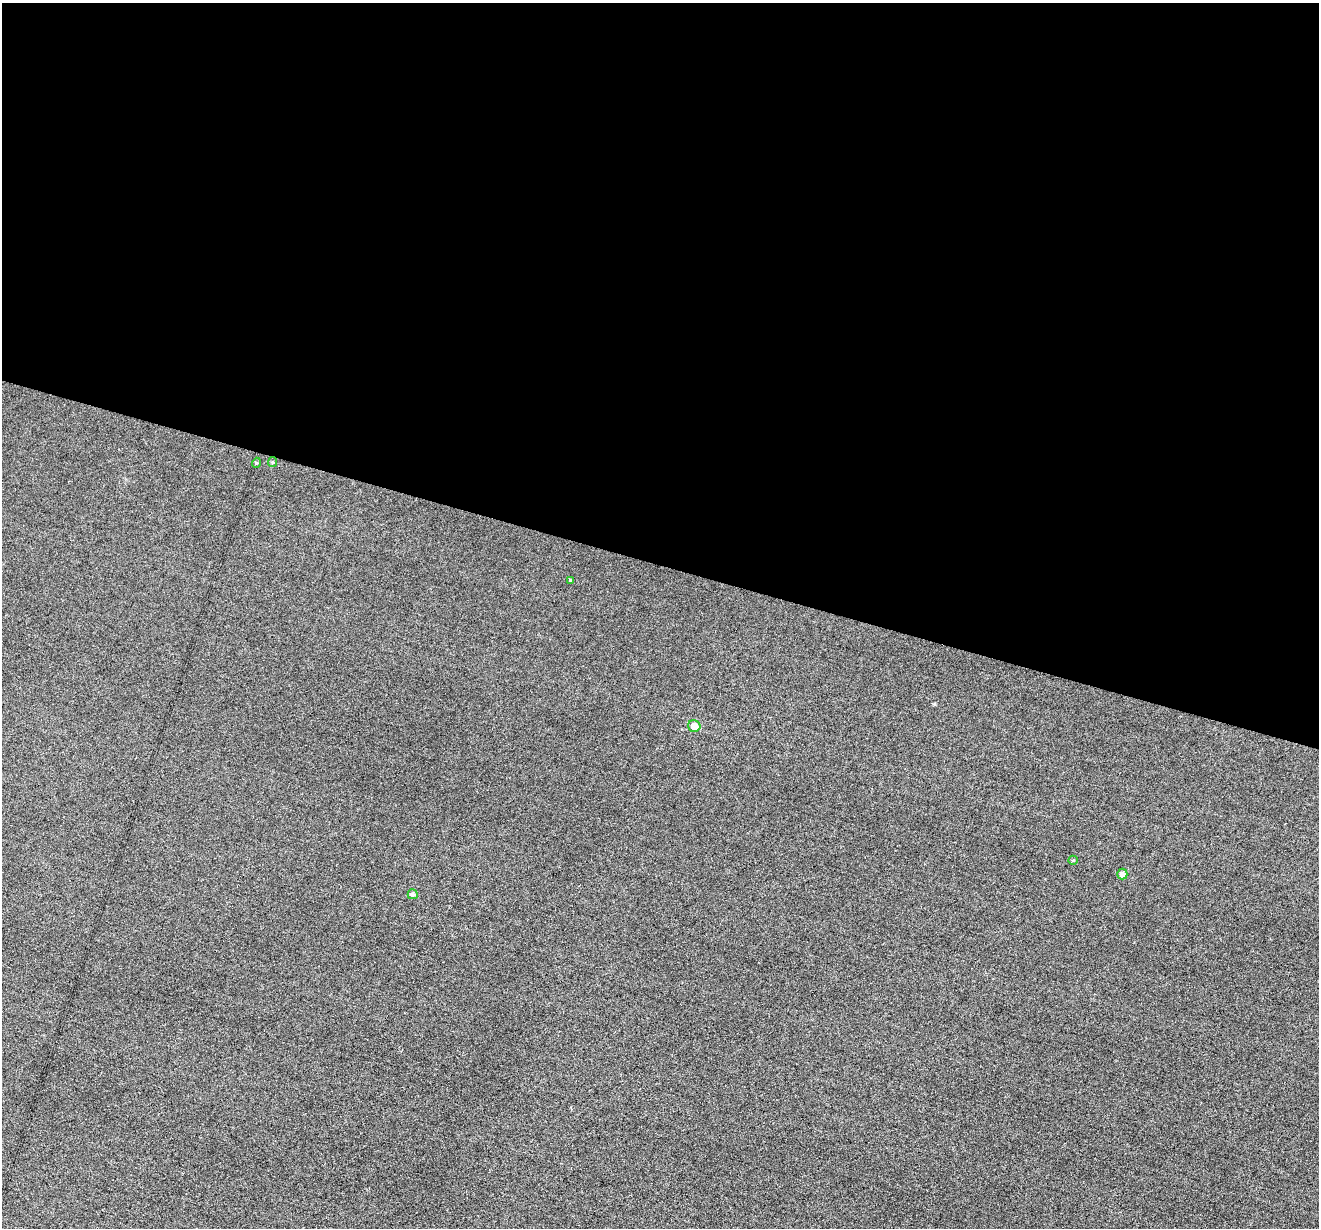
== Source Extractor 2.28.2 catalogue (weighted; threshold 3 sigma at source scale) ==
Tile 3 of 4 x 4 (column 3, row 1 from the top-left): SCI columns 2640-3956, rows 3935-5160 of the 5274 x 5288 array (HDU 1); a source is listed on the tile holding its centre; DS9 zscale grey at full resolution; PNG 1321 x 1230 px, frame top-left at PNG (2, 3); each listed source drawn as its Kron ellipse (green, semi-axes under 4 px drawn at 4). Shown black and unused: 46% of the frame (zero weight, under 3 of 6 exposures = <1% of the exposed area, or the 3 px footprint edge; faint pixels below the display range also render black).
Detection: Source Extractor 2.28.2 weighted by HDU 2 'WHT'; one run over the whole footprint, this tile lists its part. Background 0.0504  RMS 0.0056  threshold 0.0228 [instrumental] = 3 sigma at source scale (4.09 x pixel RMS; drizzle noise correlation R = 1.36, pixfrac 0.8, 0.05/0.05 arcsec/px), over >= 5 px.
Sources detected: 7; all 7 listed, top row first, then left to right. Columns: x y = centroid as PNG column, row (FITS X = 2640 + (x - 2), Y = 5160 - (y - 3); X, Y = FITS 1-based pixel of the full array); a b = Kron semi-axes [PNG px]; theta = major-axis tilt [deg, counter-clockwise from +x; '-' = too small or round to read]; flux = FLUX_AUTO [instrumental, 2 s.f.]
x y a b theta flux
273 462 5 4 - 0.64
256 463 5 3 - 0.51
570 580 3 3 - 0.69
694 726 6 6 - 4.9
1073 860 5 4 - 0.56
1122 874 5 5 - 2.1
413 894 5 5 - 1.1